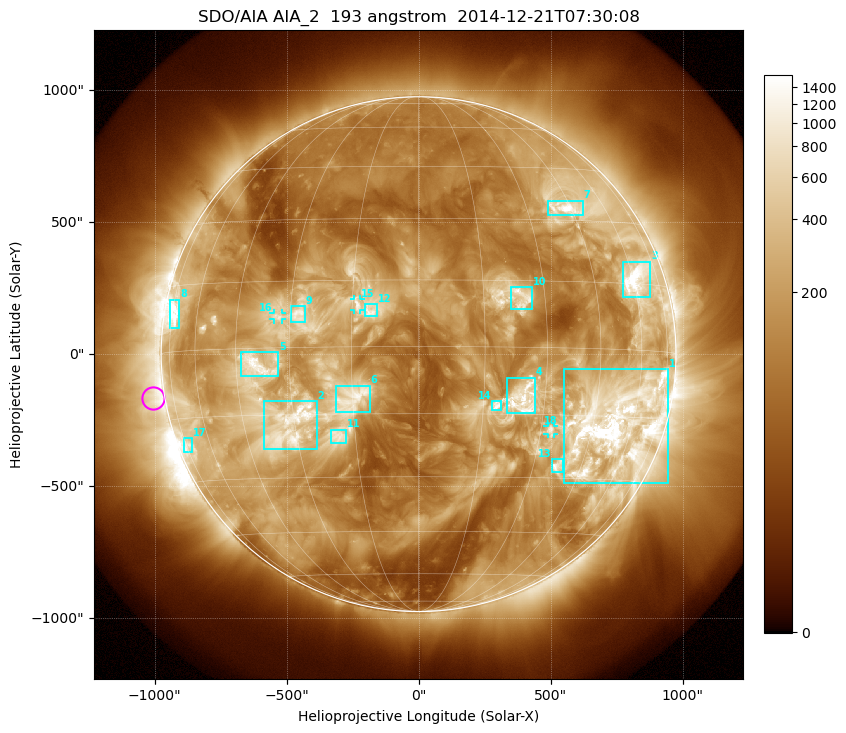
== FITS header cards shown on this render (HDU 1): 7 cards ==
TELESCOP= 'SDO/AIA'
INSTRUME= 'AIA_2'
WAVELNTH=                  193
WAVEUNIT= 'angstrom'
DATE-OBS= '2014-12-21T07:30:08.42'
CTYPE1  = 'HPLN-TAN'
CTYPE2  = 'HPLT-TAN'

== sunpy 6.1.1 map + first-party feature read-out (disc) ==
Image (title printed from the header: SDO/AIA AIA_2  193 angstrom  2014-12-21T07:30:08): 1024 x 1024 px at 2.4 arcsec/px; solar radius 975 arcsec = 406 px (full disc in frame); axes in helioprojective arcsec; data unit not stated in the header (colour bar unlabelled)
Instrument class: DISC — disc imager (sunpy class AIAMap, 193 A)
Bright regions (active regions / flare kernels): reference = the median radial profile (limb darkening/brightening removed); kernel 9 px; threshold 5 sigma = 510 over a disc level ~147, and >= 1.15x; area >= 12 px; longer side >= 10 px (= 24 arcsec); searched inside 0.97 R_sun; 18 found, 18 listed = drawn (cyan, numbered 1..; 3 of them under ~33 arcsec drawn as corner ticks so the feature stays visible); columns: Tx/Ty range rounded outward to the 5 arcsec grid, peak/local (2 s.f.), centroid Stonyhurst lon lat
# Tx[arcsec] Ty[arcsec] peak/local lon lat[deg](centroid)
1 550..945 -490..-55 33 +53 -17
2 -585..-385 -360..-175 8.7 -31 -18
3 770..880 215..350 13 +62 +16
4 330..445 -225..-85 7.8 +25 -11
5 -675..-530 -85..10 11 -39 -4
6 -315..-185 -220..-120 6.1 -15 -12
7 490..625 525..580 14 +43 +33
8 -940..-905 95..210 10 -72 +8
9 -485..-430 120..185 7 -28 +7
10 350..430 170..255 6.5 +24 +11
11 -335..-275 -335..-285 5.5 -19 -20
12 -205..-155 145..190 6.3 -11 +8
13 505..550 -450..-395 7.8 +37 -27
14 275..315 -210..-175 5.8 +18 -13
15 -245..-220 165..210 5.1 -14 +9
16 -550..-515 130..155 6.6 -33 +7
17 -890..-855 -375..-320 4.6 -73 -21
18 490..510 -305..-270 8.1 +33 -18
Off-limb structures (1.02-1.3 R_sun): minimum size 162 px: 6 found; the strongest spans PA ~65..125 deg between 1.02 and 1.3 R_sun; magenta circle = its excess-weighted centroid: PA ~100 deg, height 1.05 R_sun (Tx ~-1005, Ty ~-165 arcsec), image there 2.9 x the reference